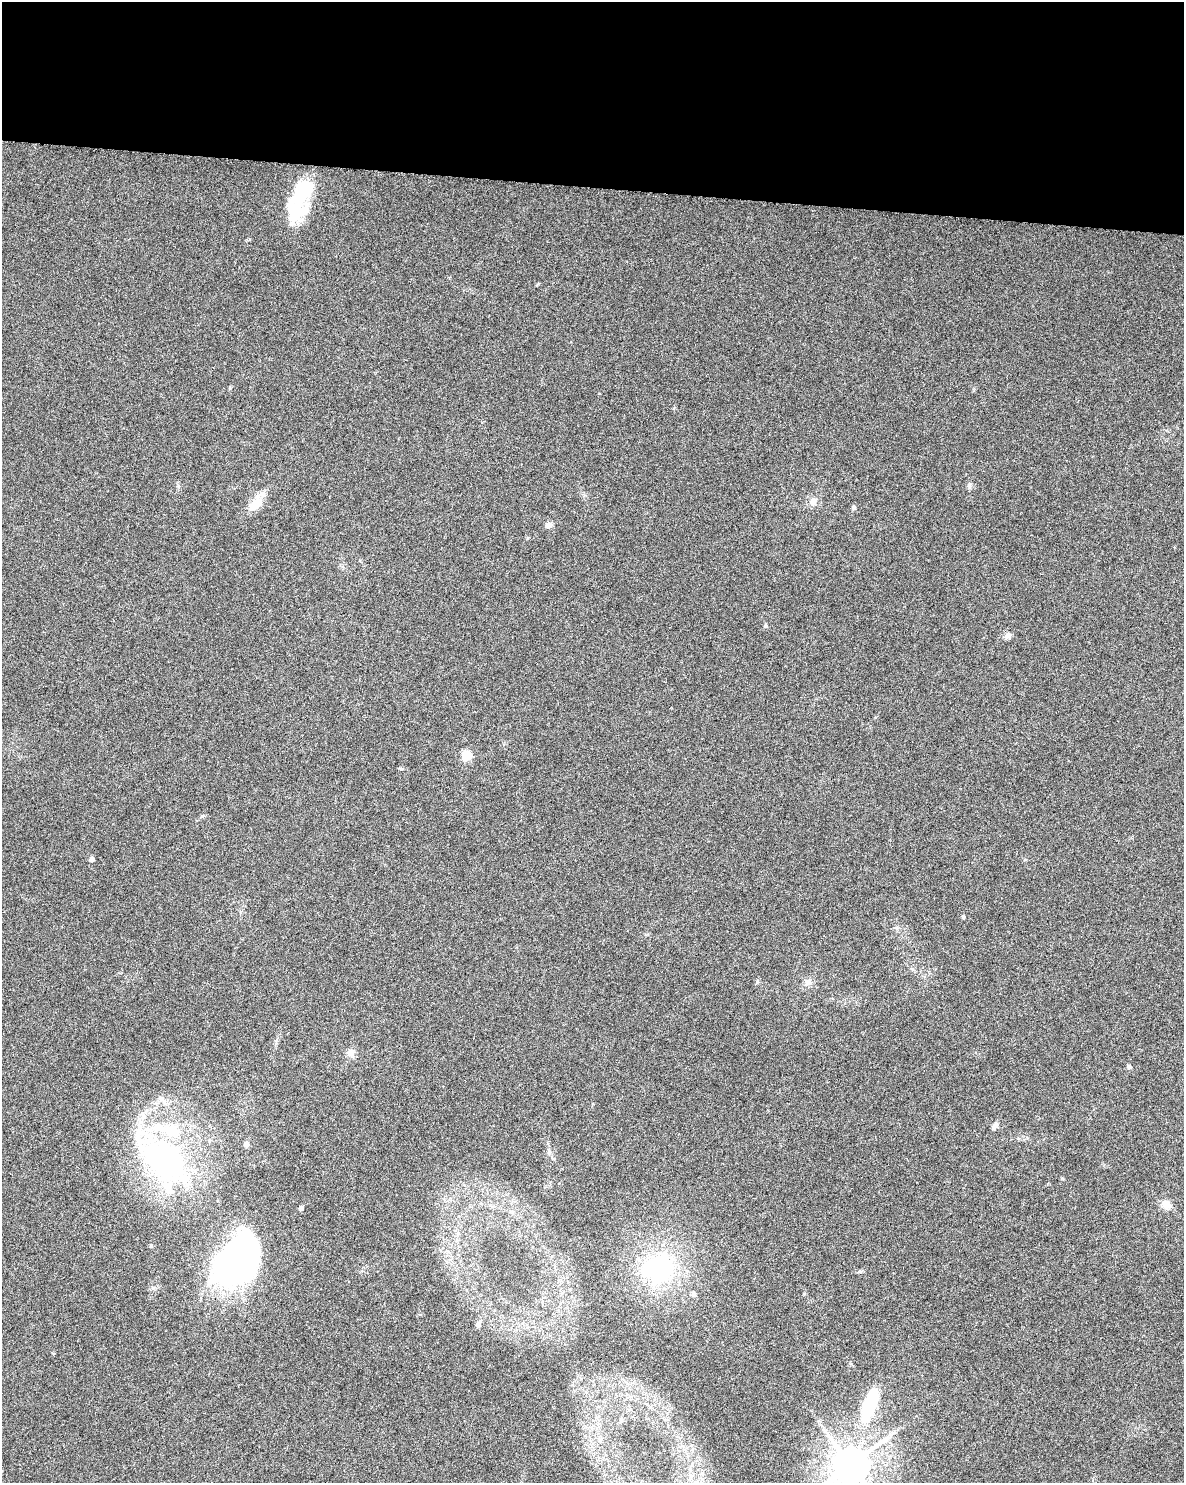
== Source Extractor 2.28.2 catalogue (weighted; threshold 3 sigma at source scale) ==
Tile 3 of 4 x 3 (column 3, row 1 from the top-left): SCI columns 2366-3547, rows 3192-4672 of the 4740 x 4960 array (HDU 1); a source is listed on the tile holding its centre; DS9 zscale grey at full resolution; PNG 1186 x 1485 px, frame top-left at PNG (2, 2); no overlay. Shown black and unused: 13% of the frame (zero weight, under 3 of 6 exposures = <1% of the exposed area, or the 3 px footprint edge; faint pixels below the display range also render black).
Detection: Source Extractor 2.28.2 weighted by HDU 2 'WHT'; one run over the whole footprint, this tile lists its part. Background 0.0175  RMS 0.0035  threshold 0.0143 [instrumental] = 3 sigma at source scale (4.09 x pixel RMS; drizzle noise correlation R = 1.36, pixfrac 0.8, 0.0396/0.0396 arcsec/px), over >= 5 px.
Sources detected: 38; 6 inside a brighter object's white glare — not listed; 1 inside a brighter listed object's ellipse — not listed separately; the other 31 listed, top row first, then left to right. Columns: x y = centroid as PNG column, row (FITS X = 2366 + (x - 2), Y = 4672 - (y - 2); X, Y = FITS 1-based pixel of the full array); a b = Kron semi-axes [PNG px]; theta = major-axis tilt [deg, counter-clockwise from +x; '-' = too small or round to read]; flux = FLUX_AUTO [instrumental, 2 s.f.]
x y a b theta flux
294 212 30 26 40 13
969 486 8 5 88 0.82
813 501 11 9 70 2
255 504 26 12 50 5.5
854 508 7 5 -76 0.6
548 525 6 5 - 2.2
766 626 6 5 - 0.53
1008 635 8 7 - 1.4
467 756 5 5 - 16
401 768 6 4 -1 0.41
91 859 4 4 - 1.7
963 916 5 4 - 0.45
807 983 11 8 32 1.6
351 1053 9 8 - 2
1129 1067 6 5 - 0.61
162 1099 13 8 -43 1.9
995 1126 10 5 57 1.4
172 1131 31 21 -31 16
246 1144 6 6 - 1.5
549 1152 6 5 - 0.63
164 1158 24 14 -43 150
1166 1204 12 10 -29 2.7
301 1208 4 4 - 1.1
151 1245 5 4 - 0.38
228 1259 44 20 2 68
659 1268 36 36 - 39
693 1293 7 5 -87 0.78
478 1325 10 6 80 1
869 1405 46 16 79 18
621 1420 8 6 76 0.88
850 1464 11 10 - 980
Isophote crosses this tile's border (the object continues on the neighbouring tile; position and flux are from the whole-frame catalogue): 1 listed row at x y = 850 1464
Unlisted compact peaks at least as high as the median listed source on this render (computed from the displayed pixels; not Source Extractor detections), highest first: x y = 202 816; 538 284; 230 388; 527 538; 860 1272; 153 1288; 757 982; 178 486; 1025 860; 897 928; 674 408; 53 1353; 593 1104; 804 1294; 1027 1138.